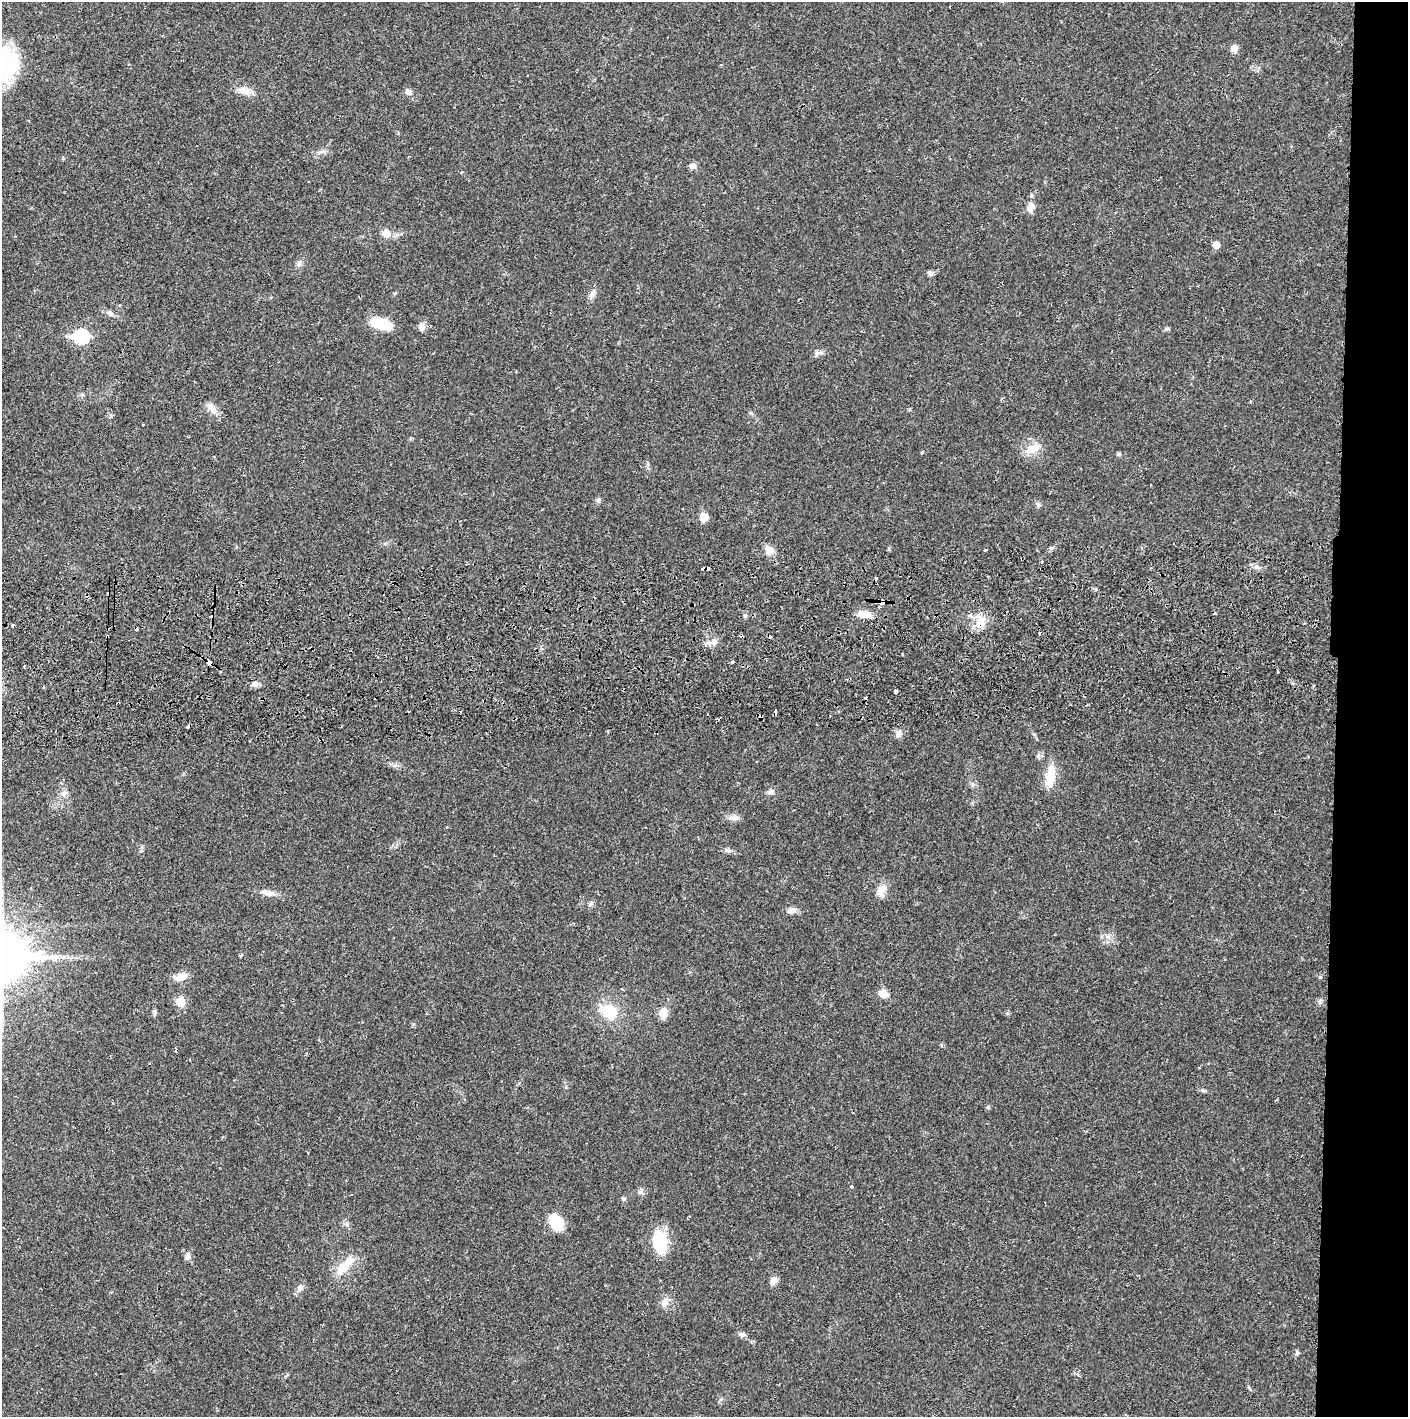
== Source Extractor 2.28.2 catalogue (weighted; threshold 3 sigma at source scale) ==
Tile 6 of 3 x 3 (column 3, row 2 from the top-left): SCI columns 2817-4222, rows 1471-2885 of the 4229 x 4358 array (HDU 1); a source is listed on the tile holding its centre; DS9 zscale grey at full resolution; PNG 1410 x 1419 px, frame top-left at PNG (2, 2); no overlay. Shown black and unused: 5% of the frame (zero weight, under 2 of 3 exposures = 3% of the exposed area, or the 3 px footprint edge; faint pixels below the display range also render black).
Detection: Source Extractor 2.28.2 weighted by HDU 2 'WHT'; one run over the whole footprint, this tile lists its part. Background 0.0218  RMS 0.0035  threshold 0.0157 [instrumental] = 3 sigma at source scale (4.5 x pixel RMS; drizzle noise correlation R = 1.50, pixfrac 1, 0.05/0.05 arcsec/px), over >= 5 px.
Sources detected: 81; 12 cosmic-ray / hot-pixel residue — not listed; the other 69 listed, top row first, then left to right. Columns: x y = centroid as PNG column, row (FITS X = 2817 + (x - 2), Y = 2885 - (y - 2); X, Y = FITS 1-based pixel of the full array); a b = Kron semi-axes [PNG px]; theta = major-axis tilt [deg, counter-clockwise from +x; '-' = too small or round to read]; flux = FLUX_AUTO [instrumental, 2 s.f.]
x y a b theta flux
1234 49 10 9 - 1.7
5 65 31 22 73 36
244 91 20 9 -18 3.2
408 92 8 7 - 1.6
321 152 9 4 19 0.84
63 158 5 3 - 0.34
693 166 9 7 33 1.3
1030 207 14 8 78 2.4
386 233 6 6 - 4.9
1216 245 6 6 - 3
930 273 7 6 - 0.98
592 295 8 5 90 1
110 313 10 5 -13 1.1
381 324 26 12 -14 8.2
422 327 11 7 73 1.7
1167 329 6 5 - 0.6
81 337 8 7 - 47
817 353 10 6 18 1.1
211 407 18 6 -49 2.2
143 425 3 2 - 0.23
1032 449 20 11 22 4.3
922 452 4 3 - 0.29
1118 454 6 5 - 0.52
598 500 7 5 61 0.74
1038 505 7 4 -72 0.58
704 517 8 8 - 3.9
769 550 12 10 -85 2.4
985 550 3 2 - 0.37
1041 561 3 3 - 1.2
882 602 5 4 - 7.4
865 614 16 8 -2 3.6
980 622 17 9 62 4.1
1039 633 3 3 - 0.56
107 636 3 2 - 0.59
902 654 3 3 - 0.87
209 662 4 3 - 2.7
732 662 4 3 - 0.65
255 684 9 6 -19 1.2
895 691 4 3 - 4.1
776 711 5 3 - 4
898 734 11 7 83 1.5
1050 777 27 12 80 6.7
770 792 9 6 25 1.2
63 793 8 7 - 1.4
734 818 14 4 3 1.4
728 850 10 6 -13 1
881 890 16 10 69 3.5
270 894 17 6 -1 2.2
590 904 8 5 49 0.82
792 911 14 7 14 1.7
181 977 15 8 18 3.9
883 994 10 8 -30 2.9
181 1002 10 9 - 4.2
1320 1002 5 5 - 0.67
609 1011 19 18 - 9.8
155 1012 7 5 -55 0.68
663 1013 11 9 -89 3.5
1203 1091 6 4 0 0.54
851 1186 4 4 - 0.56
641 1192 10 5 49 0.91
556 1222 18 12 -55 9.4
660 1242 25 15 -82 12
187 1256 9 8 - 1.2
343 1267 33 10 50 6.7
773 1281 11 8 80 1.6
300 1288 10 8 63 1.5
664 1302 11 8 49 1.9
742 1335 7 6 - 0.92
1297 1353 6 5 - 0.65
Overlapping masked pixels (flux is a lower limit): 5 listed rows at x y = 882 602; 980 622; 107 636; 209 662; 776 711
Isophote crosses this tile's border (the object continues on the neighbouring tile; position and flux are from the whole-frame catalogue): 1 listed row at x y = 5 65
Unlisted compact peaks at least as high as the median listed source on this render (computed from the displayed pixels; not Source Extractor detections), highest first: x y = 1051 548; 347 1224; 299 263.